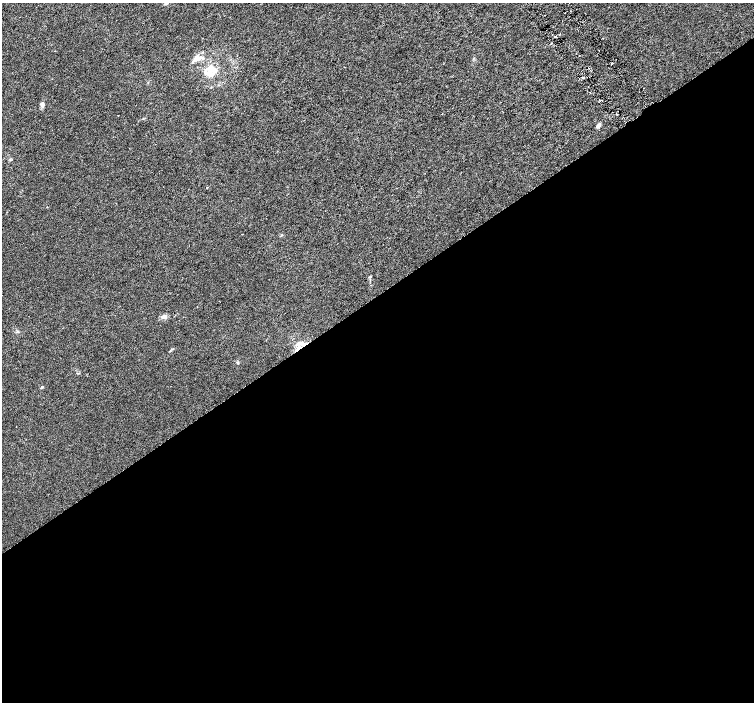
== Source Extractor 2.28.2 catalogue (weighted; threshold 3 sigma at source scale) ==
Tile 15 of 4 x 4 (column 3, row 4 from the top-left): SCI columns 3012-4514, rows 201-1600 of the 6018 x 5941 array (HDU 1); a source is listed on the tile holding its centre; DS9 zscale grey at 2 x 2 block average (1 PNG px = mean of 2 x 2 image px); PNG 756 x 704 px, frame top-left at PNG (2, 3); no overlay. Shown black and unused: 58% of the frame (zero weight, under 3 of 6 exposures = <1% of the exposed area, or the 3 px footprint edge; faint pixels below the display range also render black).
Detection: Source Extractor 2.28.2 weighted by HDU 2 'WHT'; one run over the whole footprint, this tile lists its part. Background 0.00125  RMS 0.0016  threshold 0.00657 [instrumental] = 3 sigma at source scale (4.09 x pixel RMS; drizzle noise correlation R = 1.36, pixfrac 0.8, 0.0396/0.0396 arcsec/px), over >= 5 px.
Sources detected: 21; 3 inside a brighter listed object's ellipse — not listed separately; the other 18 listed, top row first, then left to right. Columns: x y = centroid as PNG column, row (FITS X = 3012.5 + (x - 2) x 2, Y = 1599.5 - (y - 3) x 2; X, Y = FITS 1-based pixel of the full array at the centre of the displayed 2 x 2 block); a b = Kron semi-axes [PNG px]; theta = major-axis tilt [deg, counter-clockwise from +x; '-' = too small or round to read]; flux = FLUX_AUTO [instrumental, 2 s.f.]
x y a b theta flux
166 3 5 3 - 0.64
556 36 3 2 - 0.34
551 44 2 2 - 0.28
196 59 13 4 13 1.8
210 68 10 7 -4 3.8
583 77 4 2 - 0.49
211 87 3 2 - 0.15
602 100 2 2 - 0.17
42 105 6 5 - 0.83
442 114 2 2 - 0.12
598 125 5 3 - 1.1
207 187 2 2 - 0.22
370 277 4 3 - 0.4
164 316 9 5 13 1.1
17 331 4 3 - 0.35
301 344 14 5 -4 2.4
237 362 4 3 - 0.34
42 387 4 3 - 0.31
Overlapping masked pixels (flux is a lower limit): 1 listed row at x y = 301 344
Isophote crosses this tile's border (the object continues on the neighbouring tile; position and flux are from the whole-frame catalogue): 1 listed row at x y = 166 3
Diffuse or blended objects may show on this block-average render without a row.